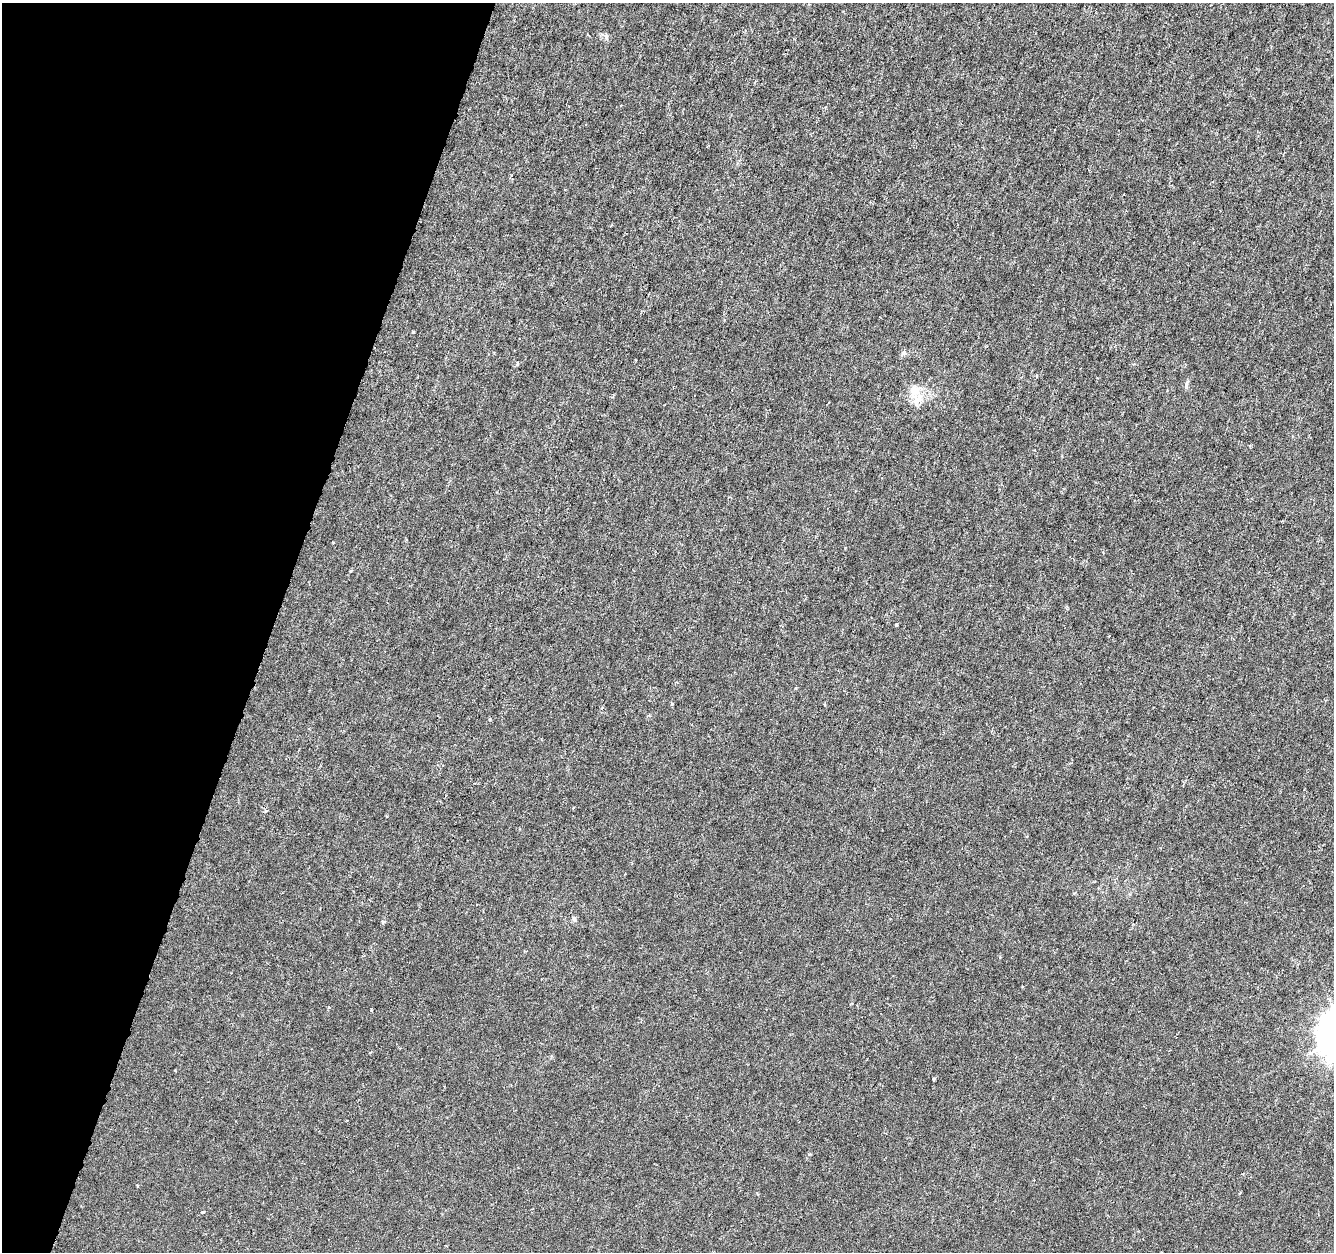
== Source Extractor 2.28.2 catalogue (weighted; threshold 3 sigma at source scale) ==
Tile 9 of 4 x 4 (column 1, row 3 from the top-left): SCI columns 1-1332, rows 1468-2717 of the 5338 x 5500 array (HDU 1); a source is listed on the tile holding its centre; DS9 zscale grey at full resolution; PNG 1336 x 1254 px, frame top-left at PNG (2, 3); no overlay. Shown black and unused: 20% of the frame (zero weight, under 3 of 6 exposures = <1% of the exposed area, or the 3 px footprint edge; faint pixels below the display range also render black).
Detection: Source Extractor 2.28.2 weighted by HDU 2 'WHT'; one run over the whole footprint, this tile lists its part. Background -2.84e-04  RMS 0.0012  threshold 0.0051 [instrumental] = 3 sigma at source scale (4.09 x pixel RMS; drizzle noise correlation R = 1.36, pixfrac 0.8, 0.0396/0.0396 arcsec/px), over >= 5 px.
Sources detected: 18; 1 inside a brighter listed object's ellipse — not listed separately; the other 17 listed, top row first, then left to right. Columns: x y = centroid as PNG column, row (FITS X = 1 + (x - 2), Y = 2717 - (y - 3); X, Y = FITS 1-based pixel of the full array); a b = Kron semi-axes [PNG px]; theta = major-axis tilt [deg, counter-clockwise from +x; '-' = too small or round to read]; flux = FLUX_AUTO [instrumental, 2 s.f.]
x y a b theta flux
707 146 3 2 - 0.1
413 332 4 3 - 0.098
903 353 7 5 22 0.26
517 363 4 4 - 0.15
1037 376 4 3 - 0.1
1186 384 10 4 84 0.28
612 397 4 3 - 0.12
917 399 18 13 79 1.5
333 542 3 2 - 0.081
351 570 4 3 - 0.12
896 625 3 3 - 0.25
672 704 4 4 - 0.13
266 810 5 3 - 0.14
574 919 9 5 -76 0.25
383 921 6 3 6 0.16
934 1079 3 3 - 0.29
203 1212 5 3 - 0.14
Unlisted compact peaks at least as high as the median listed source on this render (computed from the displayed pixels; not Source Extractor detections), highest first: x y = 809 1154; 606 37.